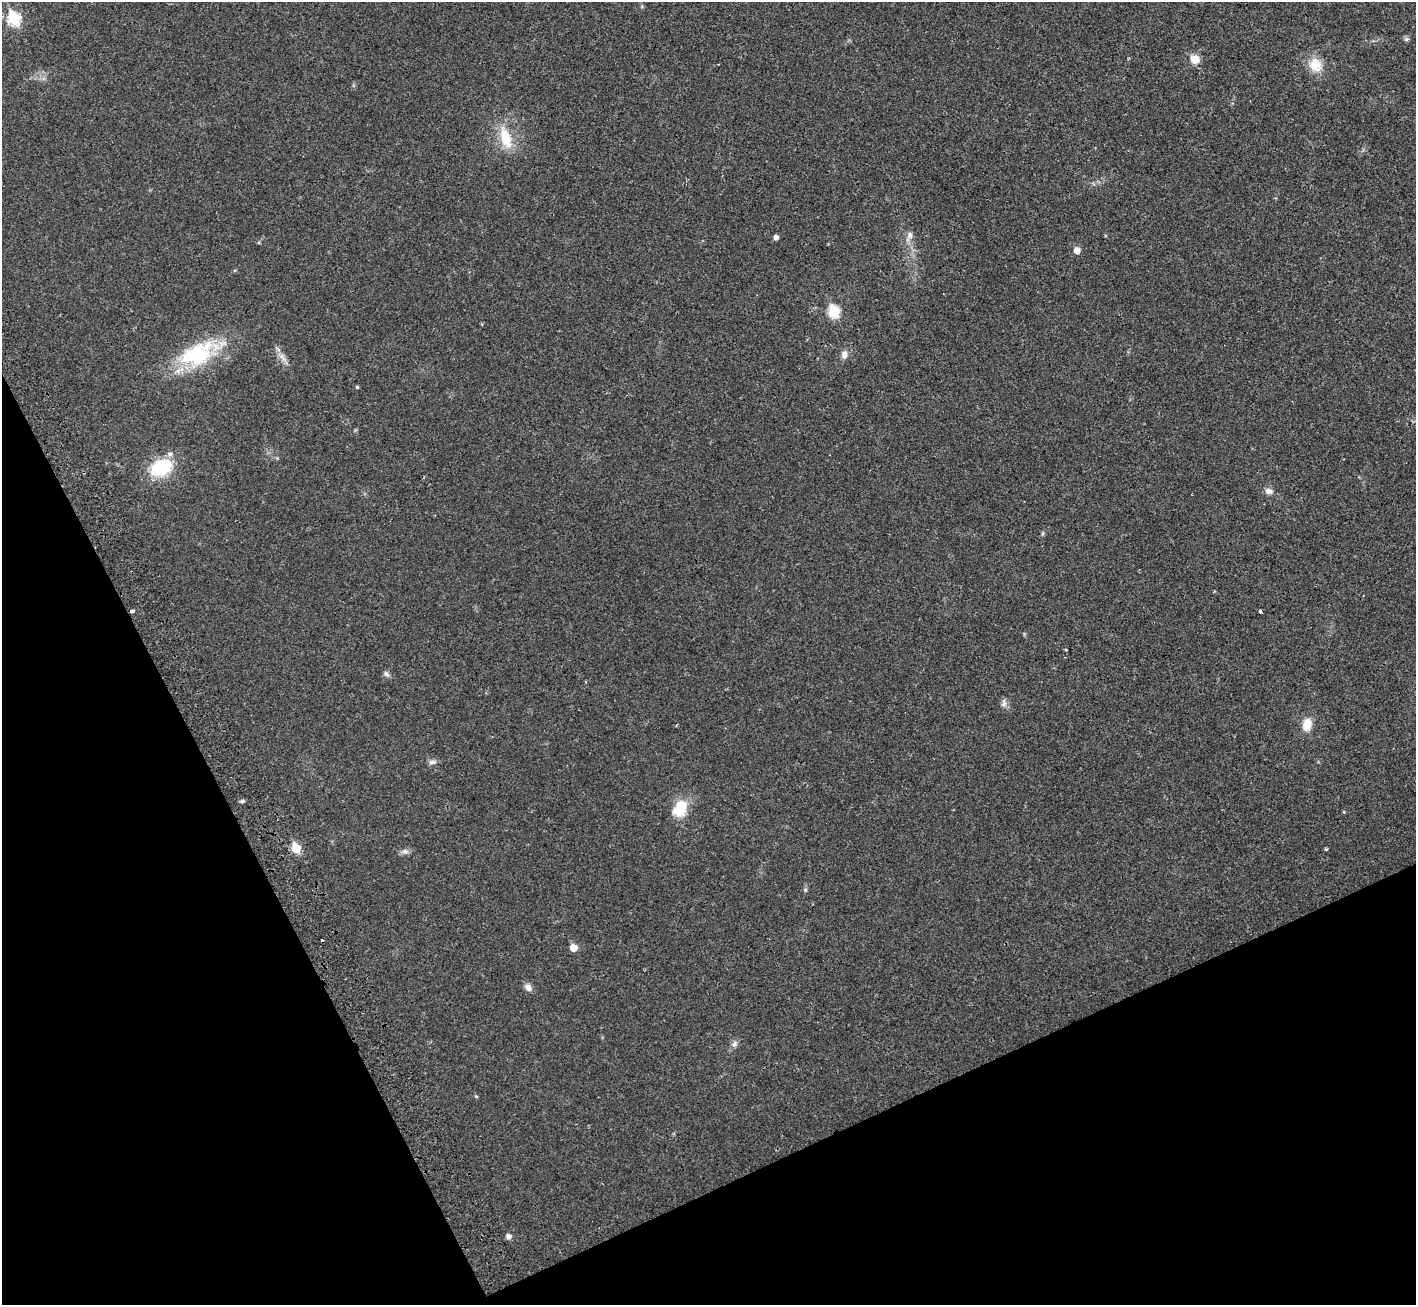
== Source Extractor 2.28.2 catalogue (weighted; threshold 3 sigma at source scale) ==
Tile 14 of 4 x 4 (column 2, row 4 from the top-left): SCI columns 1508-2921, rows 211-1513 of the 5813 x 5816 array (HDU 1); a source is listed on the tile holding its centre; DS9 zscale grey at full resolution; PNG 1418 x 1307 px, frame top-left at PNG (2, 2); no overlay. Shown black and unused: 24% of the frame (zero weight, under 2 of 3 exposures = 4% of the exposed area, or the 3 px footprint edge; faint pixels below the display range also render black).
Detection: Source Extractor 2.28.2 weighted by HDU 2 'WHT'; one run over the whole footprint, this tile lists its part. Background 0.0274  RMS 0.0043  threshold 0.0194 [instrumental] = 3 sigma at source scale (4.5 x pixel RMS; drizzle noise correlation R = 1.50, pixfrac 1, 0.05/0.05 arcsec/px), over >= 5 px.
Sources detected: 36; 2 cosmic-ray / hot-pixel residue — not listed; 1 inside a brighter listed object's ellipse — not listed separately; the other 33 listed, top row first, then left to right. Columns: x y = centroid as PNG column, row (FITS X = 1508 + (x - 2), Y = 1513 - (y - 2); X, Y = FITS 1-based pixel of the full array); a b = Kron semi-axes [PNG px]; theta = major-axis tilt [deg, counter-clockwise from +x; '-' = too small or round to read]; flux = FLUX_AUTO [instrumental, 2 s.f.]
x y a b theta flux
14 19 7 6 - 37
1406 39 6 6 - 0.8
1195 59 10 9 - 4.7
1315 65 20 15 -66 7.1
506 138 31 13 -72 11
910 235 9 8 - 1.8
776 237 5 4 - 1.6
1077 250 6 6 - 3.2
834 312 7 6 - 28
197 354 49 28 24 32
844 355 10 8 82 2
282 357 13 6 -60 2.4
357 387 4 4 - 0.46
161 468 19 13 25 25
1269 491 12 8 -17 1.9
1043 533 6 4 71 0.53
132 611 4 3 - 2.3
1066 650 4 2 - 0.41
386 674 9 5 -45 1
1004 703 12 6 85 1.5
1307 725 12 8 73 7.1
433 762 10 6 11 1.4
242 801 6 4 19 0.67
680 808 17 12 66 12
296 848 6 5 - 14
1326 849 3 3 - 0.63
405 851 9 6 -8 1.4
805 890 6 5 - 0.62
573 948 5 5 - 6.5
528 987 9 7 -44 2.2
734 1044 9 6 50 1.4
476 1096 5 3 - 0.38
508 1236 5 5 - 1.9
Overlapping masked pixels (flux is a lower limit): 1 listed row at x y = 132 611